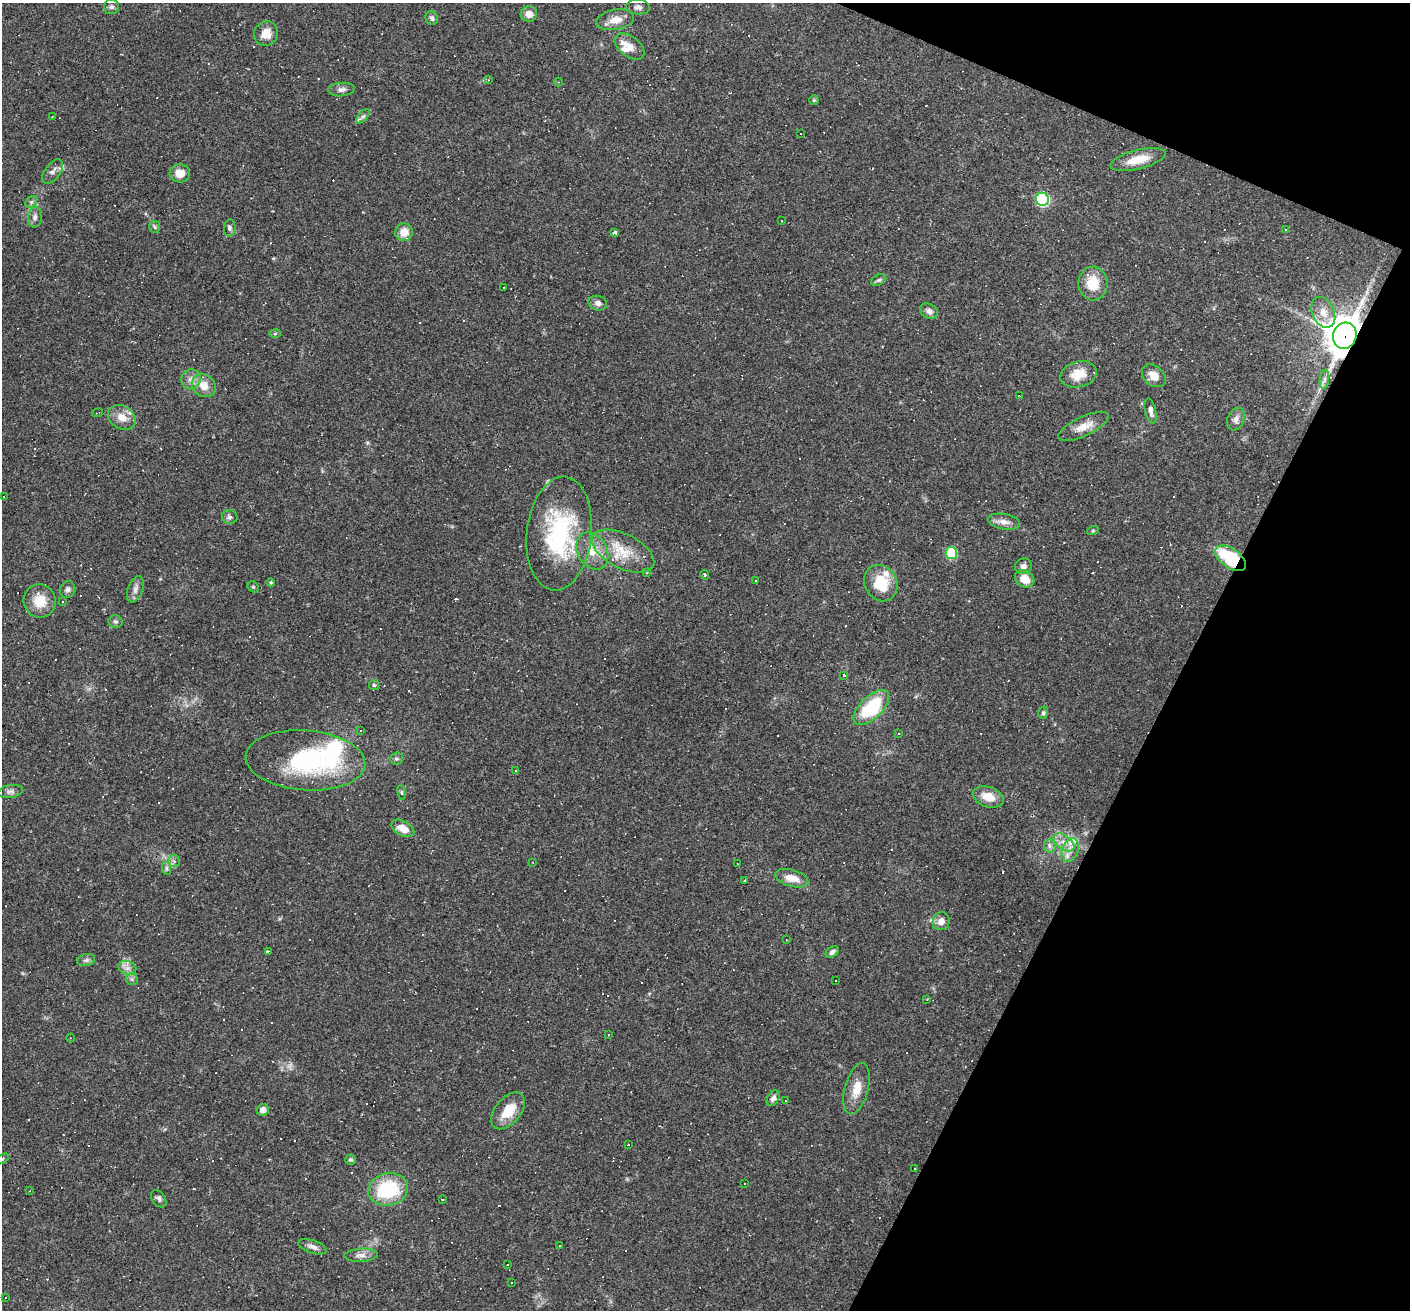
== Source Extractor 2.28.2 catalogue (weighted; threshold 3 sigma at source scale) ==
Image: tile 8 of 4 x 4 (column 4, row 2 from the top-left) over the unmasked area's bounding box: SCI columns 4227-5634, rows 2755-4062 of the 5634 x 5643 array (HDU 1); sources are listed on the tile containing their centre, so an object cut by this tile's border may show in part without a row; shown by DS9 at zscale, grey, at full resolution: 1 PNG px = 1 image px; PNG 1412 x 1312 px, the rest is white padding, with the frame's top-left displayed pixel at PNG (2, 3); every listed detection drawn as its Kron ellipse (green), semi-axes under 4 PNG px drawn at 4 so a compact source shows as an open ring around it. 20% of this frame is shown black and not used: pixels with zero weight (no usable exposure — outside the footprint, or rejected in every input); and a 3 px margin inside the footprint's outer edge (the drizzle kernel's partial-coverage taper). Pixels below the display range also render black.
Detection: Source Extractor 2.28.2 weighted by HDU 2 'WHT'; one run over the whole footprint, this tile lists its part. Background 0.0469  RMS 0.006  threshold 0.0271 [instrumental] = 3 sigma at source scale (4.5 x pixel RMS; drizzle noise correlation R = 1.50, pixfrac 1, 0.05/0.05 arcsec/px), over >= 5 px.
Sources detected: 227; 98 cosmic-ray / hot-pixel residue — neither listed nor drawn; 9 inside a brighter listed object's ellipse — not listed separately; the other 120 listed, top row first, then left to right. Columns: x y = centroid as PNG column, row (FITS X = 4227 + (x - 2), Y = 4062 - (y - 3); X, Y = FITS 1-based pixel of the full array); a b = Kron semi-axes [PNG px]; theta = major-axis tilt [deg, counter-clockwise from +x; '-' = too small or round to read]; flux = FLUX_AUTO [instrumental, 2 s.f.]
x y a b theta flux
112 7 7 7 - 1.5
638 7 12 7 -2 2.6
529 14 8 7 - 4.5
432 18 7 6 - 1.7
615 20 19 10 10 7
266 34 13 11 54 6.4
630 47 17 10 -37 5.8
489 80 4 3 - 0.62
558 82 4 3 - 0.42
341 89 13 7 4 2.6
814 100 5 5 - 0.68
363 116 9 4 47 1.5
52 117 2 2 - 0.45
801 134 3 3 - 1.6
1138 159 28 9 14 12
53 172 14 7 53 3.2
180 173 10 9 - 6.2
1042 199 6 6 - 73
31 202 6 5 - 1.4
35 217 10 7 83 2.4
782 221 3 2 - 0.58
155 227 6 5 - 0.98
230 228 8 6 85 1.6
1285 230 3 3 - 0.76
404 232 9 8 - 7.3
615 232 4 3 - 1.8
879 280 8 5 26 1.2
1093 283 17 14 -87 14
503 287 3 3 - 9.2
598 303 9 7 -14 2.6
929 311 9 7 -29 2.8
1323 312 16 11 -66 6.8
275 334 6 4 2 0.72
1345 336 13 11 74 1500
1078 374 18 12 14 10
1154 376 13 9 -40 6
191 379 10 9 - 3.9
1324 379 9 4 81 1.8
204 385 13 11 -40 8
1019 396 4 2 - 0.39
1151 411 12 5 -77 2.8
97 413 5 2 - 0.78
122 417 15 11 -31 7.2
1236 419 11 8 69 3.2
1084 426 27 9 25 7.9
4 497 3 3 - 0.75
230 517 8 7 - 1.8
1004 522 16 7 -11 4.2
1093 530 6 4 20 0.71
559 534 57 32 84 68
592 551 20 14 -60 10
623 551 34 17 -26 21
951 553 6 5 - 34
1231 558 17 9 -36 38
1023 566 8 7 - 2.8
646 573 3 3 - 0.59
705 575 5 4 - 0.91
1025 579 10 8 -30 7.6
756 581 3 3 - 2.7
271 583 4 4 - 0.82
881 583 19 16 -61 18
253 587 6 5 - 0.88
67 589 8 7 - 2.2
135 589 13 7 69 3.1
40 601 17 16 - 12
63 602 3 2 - 0.43
115 622 7 6 - 1.3
844 676 3 3 - 5.3
374 685 5 5 - 0.87
871 708 22 11 45 36
1043 713 6 5 - 1
361 730 3 3 - 3.8
899 734 3 2 - 0.74
396 759 6 6 - 1.2
305 760 60 30 -4 78
515 770 3 3 - 0.51
10 791 12 6 9 2.2
402 792 7 4 -81 0.91
988 797 16 10 -19 8.6
403 828 12 7 -29 7.7
1064 842 12 7 -37 5.1
1050 846 6 6 - 1.7
1070 850 12 8 70 5.3
174 861 6 6 - 1.7
533 862 3 2 - 0.41
738 864 2 2 - 0.44
166 868 7 4 -89 1.2
792 878 17 8 -16 8.3
745 880 3 2 - 0.54
941 921 9 8 - 4.2
786 940 3 2 - 0.37
268 951 3 3 - 9.3
832 952 7 5 37 1.8
86 960 9 6 11 1.8
127 968 9 6 -20 3
132 979 6 5 - 1.2
836 981 3 3 - 3.1
927 999 2 2 - 0.48
608 1035 3 2 - 0.48
70 1038 4 3 - 0.57
857 1089 26 12 75 9.6
773 1098 8 5 59 2.5
785 1101 3 2 - 0.44
263 1110 6 5 - 4.1
508 1111 21 12 51 12
628 1144 3 3 - 2.4
2 1159 7 3 32 0.84
350 1159 5 5 - 0.98
914 1169 3 3 - 11
745 1184 3 3 - 1.4
388 1189 20 16 12 38
30 1191 4 3 - 0.51
159 1199 10 6 -56 1.7
442 1199 3 2 - 0.45
559 1246 2 2 - 0.49
312 1247 15 6 -18 2.9
361 1255 17 6 3 3.5
507 1265 3 2 - 0.72
512 1283 3 3 - 1.3
6 1297 3 3 - 1.8
Overlapping masked pixels (flux is a lower limit): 2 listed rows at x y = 1345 336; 1231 558
Isophote crosses this tile's border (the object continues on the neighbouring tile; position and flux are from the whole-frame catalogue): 1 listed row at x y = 2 1159